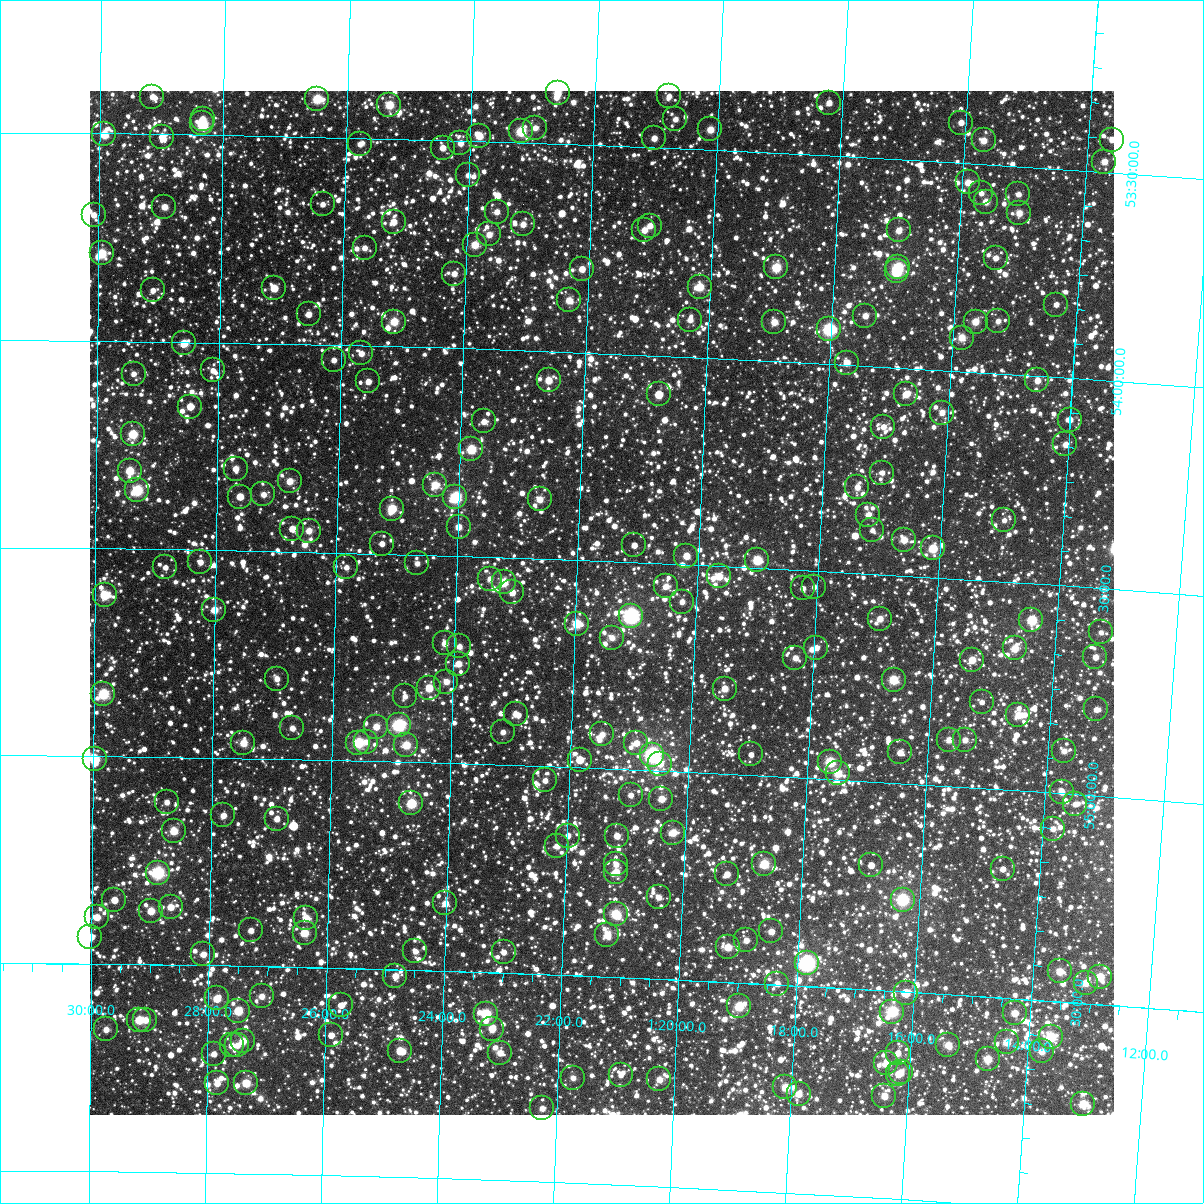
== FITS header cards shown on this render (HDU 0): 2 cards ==
NAXIS1  =                 1024
NAXIS2  =                 1024

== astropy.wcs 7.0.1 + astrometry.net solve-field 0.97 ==
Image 1024 x 1024 px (HDU 0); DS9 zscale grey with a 90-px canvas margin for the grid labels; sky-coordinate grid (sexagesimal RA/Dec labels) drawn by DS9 from the SOLVED WCS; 251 Tycho-2 reference stars matched to detected sources circled (green)
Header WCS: RA---TAN-SIP/DEC--TAN-SIP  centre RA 01:21:34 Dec +54:36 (20.39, +54.60 deg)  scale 8.67 arcsec/px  FOV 148.0' x 148.0'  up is +178 deg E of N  parity flipped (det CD > 0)
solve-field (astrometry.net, Tycho-2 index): VERIFIED the header's WCS against the Tycho-2 star catalogue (verified at 5 index scales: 25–251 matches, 0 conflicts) and refined it, rather than solving blind
Solved WCS: RA---TAN-SIP/DEC--TAN-SIP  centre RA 01:21:34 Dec +54:36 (20.39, +54.60 deg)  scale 8.67 arcsec/px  FOV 148.0' x 148.0'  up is +178 deg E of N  parity flipped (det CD > 0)
The solver's refit moves the header's centre by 0.18 arcsec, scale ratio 1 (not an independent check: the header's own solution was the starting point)
Tycho-2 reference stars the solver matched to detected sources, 251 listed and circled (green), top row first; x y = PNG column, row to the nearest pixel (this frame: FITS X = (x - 90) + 1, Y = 1024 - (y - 91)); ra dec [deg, ICRS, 3 dp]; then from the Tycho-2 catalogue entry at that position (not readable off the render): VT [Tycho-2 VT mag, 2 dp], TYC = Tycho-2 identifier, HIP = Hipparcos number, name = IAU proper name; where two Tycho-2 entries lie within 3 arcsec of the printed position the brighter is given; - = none
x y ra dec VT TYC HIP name
558 93 20.652 +53.378 9.93 3670-927-1 - -
669 96 20.201 +53.375 10.92 3670-1199-1 - -
152 97 22.287 +53.410 10.74 3670-681-1 - -
317 99 21.623 +53.409 9.11 3670-1075-1 - -
829 103 19.555 +53.373 10.93 3669-701-1 - -
389 105 21.329 +53.418 9.38 3670-453-1 - -
203 119 22.082 +53.463 11.04 3670-211-1 - -
675 119 20.172 +53.429 11.07 3670-21-1 - -
202 123 22.084 +53.473 9.55 3670-193-1 - -
961 123 19.019 +53.402 11.13 3669-135-1 - -
535 128 20.737 +53.463 10.62 3670-869-1 - -
710 129 20.029 +53.450 9.96 3670-931-1 - -
521 131 20.793 +53.473 8.84 3670-1055-1 6465 -
104 134 22.480 +53.503 9.51 3670-257-1 6986 -
479 136 20.962 +53.487 9.89 3670-929-1 - -
162 137 22.245 +53.507 10.39 3670-25-1 - -
654 138 20.254 +53.477 10.80 3670-813-1 - -
984 140 18.923 +53.442 10.24 3669-835-1 - -
1112 140 18.405 +53.421 10.85 3669-963-1 - -
460 143 21.038 +53.506 10.69 3670-201-1 - -
360 144 21.445 +53.515 11.16 3670-507-1 - -
443 148 21.109 +53.518 10.72 3670-867-1 - -
1104 162 18.430 +53.475 10.28 3669-679-1 - -
468 175 21.003 +53.583 11.06 3670-1498-1 - -
968 182 18.976 +53.545 10.14 3669-1279-1 - -
981 193 18.919 +53.569 11.65 3669-861-1 - -
1018 194 18.769 +53.566 10.91 3669-349-1 - -
986 202 18.899 +53.589 10.44 3669-777-1 - -
323 204 21.590 +53.662 11.09 3670-1304-1 - -
164 207 22.233 +53.675 10.23 3670-1226-1 - -
497 212 20.881 +53.668 10.59 3670-1022-1 - -
1019 213 18.761 +53.611 10.21 3669-1549-1 - -
94 215 22.520 +53.697 10.96 3670-974-1 - -
394 222 21.300 +53.700 10.44 3670-942-1 - -
523 224 20.773 +53.696 10.49 3670-976-1 - -
650 226 20.257 +53.688 10.86 3670-906-1 - -
644 230 20.279 +53.699 10.52 3670-1274-1 - -
899 230 19.245 +53.670 10.45 3669-1409-1 - -
489 234 20.910 +53.724 10.39 3670-1050-1 - -
475 245 20.966 +53.749 9.68 3670-864-1 - -
365 248 21.415 +53.765 11.02 3670-614-1 - -
102 253 22.485 +53.789 9.17 3670-578-1 - -
996 258 18.845 +53.723 11.10 3669-1459-1 - -
776 267 19.735 +53.774 9.15 3669-465-1 6149 -
898 267 19.239 +53.758 9.22 3669-1163-1 5984 -
582 269 20.526 +53.799 10.44 3670-516-1 - -
897 271 19.243 +53.768 8.69 3669-321-1 5983 -
454 274 21.046 +53.820 10.57 3670-1534-1 - -
700 287 20.042 +53.830 9.57 3670-746-1 - -
274 288 21.780 +53.867 10.24 3670-776-1 - -
153 290 22.275 +53.876 11.40 3670-1198-1 - -
569 300 20.575 +53.875 10.39 3670-1438-1 - -
1056 305 18.587 +53.826 11.41 3669-974-1 - -
309 314 21.636 +53.927 10.81 3670-846-1 - -
865 316 19.362 +53.880 10.80 3669-958-1 - -
690 320 20.077 +53.910 11.03 3670-680-1 - -
998 321 18.819 +53.875 11.25 3669-762-1 - -
394 322 21.287 +53.940 9.55 3670-570-1 - -
774 322 19.731 +53.906 10.14 3669-574-1 - -
976 322 18.911 +53.879 9.93 3669-692-1 - -
829 329 19.506 +53.917 8.22 3669-764-1 6080 -
962 338 18.963 +53.919 10.02 3669-950-1 - -
184 343 22.146 +54.003 9.83 3670-1442-1 - -
361 353 21.417 +54.019 10.93 3670-1454-1 - -
334 360 21.529 +54.037 11.16 3670-1250-1 - -
847 363 19.427 +53.995 10.28 3669-538-1 - -
213 370 22.025 +54.067 11.35 3670-426-1 - -
134 374 22.349 +54.078 11.40 3670-518-1 - -
549 380 20.646 +54.070 10.07 3670-1450-1 - -
1037 380 18.643 +54.011 10.49 3669-1004-1 - -
368 381 21.385 +54.086 10.90 3670-938-1 - -
659 394 20.192 +54.094 10.32 3670-1142-1 - -
906 394 19.178 +54.063 10.20 3669-838-1 - -
190 407 22.115 +54.155 10.78 3670-14-1 - -
942 413 19.026 +54.102 10.49 3669-864-1 - -
1070 420 18.499 +54.100 10.89 3669-728-1 - -
484 421 20.907 +54.174 10.96 3670-470-1 - -
883 427 19.263 +54.144 11.21 3669-694-1 - -
133 434 22.350 +54.223 9.30 3670-1040-1 - -
1065 444 18.510 +54.160 10.82 3669-260-1 - -
471 449 20.953 +54.242 9.25 3670-696-1 - -
236 469 21.924 +54.303 10.90 3670-1504-1 - -
130 471 22.361 +54.312 9.51 3670-420-1 - -
882 473 19.257 +54.255 11.35 3669-168-1 - -
290 481 21.700 +54.331 10.23 3670-54-1 - -
435 485 21.099 +54.331 9.81 3670-640-1 - -
857 487 19.356 +54.293 10.67 3669-550-1 - -
137 490 22.330 +54.359 8.71 3670-454-1 6932 -
263 494 21.807 +54.364 10.77 3670-210-1 - -
240 497 21.904 +54.370 10.69 3670-42-1 - -
455 497 21.014 +54.359 8.31 3670-754-1 6542 -
540 499 20.665 +54.357 10.36 3670-22-1 - -
392 509 21.275 +54.391 9.33 3674-175-1 6632 -
868 515 19.304 +54.358 10.60 3669-266-1 - -
1004 520 18.743 +54.352 11.32 3669-158-1 - -
459 527 20.995 +54.431 10.35 3674-229-1 - -
292 529 21.685 +54.445 10.79 3674-145-1 - -
872 530 19.284 +54.395 11.62 3673-812-1 - -
309 531 21.617 +54.449 10.45 3674-58-1 - -
904 540 19.151 +54.413 10.13 3673-980-1 - -
382 544 21.312 +54.476 11.73 3674-343-1 - -
634 545 20.267 +54.459 11.53 3674-181-1 - -
933 548 19.030 +54.430 9.31 3673-1074-1 - -
686 556 20.048 +54.479 10.31 3674-208-1 - -
757 560 19.754 +54.481 9.07 3673-806-1 - -
200 562 22.063 +54.529 11.33 3674-244-1 - -
417 563 21.164 +54.521 11.81 3674-115-1 - -
165 567 22.208 +54.543 11.60 3674-310-1 - -
346 567 21.457 +54.535 11.33 3674-142-1 - -
719 576 19.909 +54.524 10.06 3673-561-1 - -
490 579 20.861 +54.553 10.74 3674-313-1 - -
504 582 20.802 +54.560 9.47 3674-439-1 - -
666 586 20.127 +54.554 11.21 3674-385-1 - -
814 587 19.512 +54.539 11.82 3673-1100-1 - -
803 588 19.560 +54.544 11.22 3673-1044-1 - -
512 592 20.765 +54.584 10.65 3674-1676-1 - -
105 595 22.460 +54.612 9.20 3674-1543-1 - -
682 602 20.058 +54.590 10.84 3674-1702-1 - -
214 610 22.002 +54.644 10.19 3674-1442-1 - -
631 616 20.268 +54.629 7.33 3674-1503-1 6311 -
880 619 19.233 +54.607 10.51 3673-1276-1 - -
1031 620 18.603 +54.588 9.67 3673-1428-1 - -
577 624 20.492 +54.653 9.21 3674-1536-1 - -
1101 632 18.311 +54.606 11.55 3673-886-1 - -
612 638 20.344 +54.684 10.73 3674-1361-1 - -
445 643 21.039 +54.711 10.61 3674-1305-1 - -
459 646 20.978 +54.718 10.96 3674-1249-1 - -
816 648 19.490 +54.685 10.94 3673-1406-1 - -
1015 648 18.665 +54.659 10.00 3673-904-1 - -
1095 657 18.327 +54.666 10.71 3673-399-1 - -
795 658 19.576 +54.712 10.61 3673-1168-1 - -
972 660 18.840 +54.692 10.20 3673-501-1 - -
458 664 20.980 +54.759 10.45 3674-1624-1 - -
277 679 21.737 +54.807 10.81 3674-1193-1 - -
894 680 19.161 +54.752 9.26 3673-489-1 - -
446 682 21.028 +54.804 10.46 3674-1282-1 - -
429 688 21.099 +54.820 9.88 3674-1019-1 - -
725 689 19.864 +54.794 10.35 3673-1128-1 - -
103 694 22.460 +54.850 8.69 3674-1031-1 - -
405 696 21.199 +54.842 11.44 3674-1058-1 - -
982 702 18.789 +54.793 11.68 3673-880-1 - -
1096 709 18.308 +54.792 11.21 3673-956-1 - -
516 714 20.733 +54.876 10.66 3674-1080-1 - -
1018 715 18.633 +54.818 10.27 3673-834-1 - -
399 725 21.221 +54.912 8.05 3674-1443-1 6611 -
376 727 21.316 +54.917 10.47 3674-1381-1 - -
292 728 21.666 +54.925 10.95 3674-1140-1 - -
503 732 20.784 +54.921 11.21 3674-947-1 - -
602 734 20.368 +54.917 10.66 3674-1411-1 - -
949 740 18.915 +54.888 10.44 3673-654-1 - -
965 740 18.848 +54.886 10.57 3673-363-1 - -
366 742 21.356 +54.954 11.36 3674-852-1 - -
243 743 21.870 +54.963 9.86 3674-1542-1 - -
358 743 21.388 +54.957 8.75 3674-1444-1 6667 -
636 743 20.223 +54.934 11.40 3674-1666-1 - -
406 745 21.187 +54.959 9.52 3674-1630-1 - -
1064 751 18.431 +54.897 10.86 3673-862-1 - -
900 752 19.117 +54.926 10.65 3673-594-1 - -
751 754 19.741 +54.950 11.31 3673-1898-1 - -
652 755 20.154 +54.962 7.27 3674-1643-1 6285 -
95 759 22.494 +55.007 9.02 3674-740-1 - -
580 760 20.458 +54.980 11.24 3674-666-1 - -
830 762 19.407 +54.958 8.95 3673-1865-1 6045 -
660 764 20.120 +54.982 10.64 3674-303-1 - -
838 773 19.372 +54.983 9.79 3673-1766-1 - -
545 780 20.600 +55.033 11.31 3674-1024-1 - -
1062 792 18.430 +54.996 10.75 3673-1810-1 - -
631 795 20.238 +55.060 11.34 3674-1043-1 - -
661 799 20.108 +55.066 10.21 3674-500-1 - -
167 802 22.189 +55.109 11.19 3674-1164-1 - -
411 803 21.159 +55.099 8.94 3674-588-1 - -
1075 804 18.370 +55.023 11.52 3673-1647-1 - -
223 815 21.949 +55.138 10.88 3674-979-1 - -
277 819 21.724 +55.144 11.79 3674-802-1 - -
1053 829 18.457 +55.086 11.61 3673-1481-1 - -
174 831 22.157 +55.178 9.55 3674-1054-1 - -
673 833 20.052 +55.147 10.16 3674-530-1 - -
568 836 20.495 +55.164 10.82 3674-1540-1 - -
617 836 20.288 +55.160 10.69 3674-1563-1 - -
557 846 20.540 +55.190 10.92 3674-1141-1 - -
616 864 20.287 +55.229 10.85 3674-728-1 - -
764 864 19.662 +55.212 9.26 3673-1862-1 - -
871 865 19.212 +55.200 11.32 3673-1847-1 - -
1003 869 18.656 +55.190 11.55 3673-881-1 - -
616 872 20.286 +55.247 10.53 3674-255-1 - -
158 873 22.223 +55.279 8.13 3674-1667-1 6904 -
727 874 19.817 +55.240 10.55 3673-1808-1 - -
659 897 20.101 +55.304 10.87 3674-618-1 - -
114 900 22.404 +55.346 10.90 3674-1267-1 - -
903 900 19.070 +55.279 8.10 3673-712-1 5934 -
445 903 21.002 +55.337 10.28 3674-865-1 - -
171 907 22.166 +55.361 10.38 3674-808-1 - -
151 911 22.249 +55.371 10.06 3674-953-1 - -
616 914 20.280 +55.349 9.04 3674-1571-1 - -
97 917 22.478 +55.388 10.22 3674-854-1 - -
306 918 21.591 +55.382 10.31 3674-1123-1 - -
251 930 21.824 +55.414 11.10 3674-1049-1 - -
771 931 19.618 +55.373 10.85 3673-451-1 - -
305 933 21.596 +55.418 9.69 3674-957-1 - -
607 935 20.311 +55.400 9.94 3674-927-1 - -
90 937 22.504 +55.435 10.00 3674-1271-1 - -
746 940 19.722 +55.397 11.06 3673-1702-1 - -
728 947 19.799 +55.416 9.93 3673-778-1 - -
415 951 21.124 +55.455 11.12 3674-850-1 - -
504 952 20.749 +55.450 11.13 3674-756-1 - -
203 954 22.025 +55.474 10.76 3674-1661-1 - -
807 963 19.460 +55.445 7.36 3673-1083-1 6064 -
1060 971 18.386 +55.427 9.91 3673-1045-1 - -
395 976 21.206 +55.515 10.43 3674-198-1 - -
1100 977 18.213 +55.433 9.70 3673-1441-1 - -
1086 983 18.273 +55.451 10.14 3673-1059-1 - -
777 984 19.582 +55.498 10.87 3673-628-1 - -
906 993 19.034 +55.503 9.82 3673-1576-1 - -
262 996 21.772 +55.572 10.68 3674-30-1 - -
217 998 21.963 +55.580 10.09 3674-99-1 - -
341 1005 21.433 +55.589 11.01 3674-862-1 - -
739 1006 19.738 +55.557 9.11 3673-921-1 6153 -
238 1011 21.871 +55.609 9.54 3674-714-1 - -
892 1012 19.086 +55.550 8.57 3673-454-1 - -
1015 1013 18.566 +55.535 10.12 3673-947-1 - -
486 1014 20.815 +55.601 8.95 3674-556-1 6473 -
139 1020 22.293 +55.634 9.49 3674-345-1 - -
145 1020 22.266 +55.634 10.30 3674-1185-1 - -
106 1029 22.434 +55.658 10.63 3674-75-1 - -
492 1029 20.787 +55.635 10.65 3674-1316-1 - -
331 1035 21.473 +55.662 11.09 3674-949-1 - -
1051 1037 18.406 +55.586 8.91 3673-1488-1 - -
243 1041 21.849 +55.680 10.34 3674-910-1 - -
1007 1042 18.591 +55.606 9.79 3673-442-1 - -
232 1045 21.896 +55.692 10.94 3674-195-1 - -
237 1045 21.872 +55.691 11.47 3674-258-1 - -
948 1045 18.839 +55.622 9.97 3673-673-1 - -
400 1051 21.177 +55.696 9.91 3674-183-1 - -
1042 1051 18.439 +55.623 10.66 3673-1622-1 - -
500 1053 20.748 +55.693 10.40 3674-837-1 - -
898 1053 19.053 +55.648 11.60 3673-1421-1 - -
214 1054 21.972 +55.713 11.16 3674-309-1 - -
988 1059 18.666 +55.650 9.73 3673-1413-1 - -
886 1063 19.099 +55.674 10.91 3673-373-1 - -
901 1072 19.034 +55.694 10.89 3673-1728-1 - -
898 1074 19.045 +55.699 10.69 3673-969-1 - -
621 1075 20.230 +55.735 11.53 3674-906-1 - -
573 1078 20.433 +55.747 10.96 3674-1146-1 - -
659 1079 20.064 +55.742 10.35 3674-294-1 - -
217 1083 21.956 +55.784 10.63 3674-1635-1 - -
246 1083 21.831 +55.782 9.53 3674-1656-1 - -
785 1087 19.524 +55.746 9.81 3673-415-1 - -
799 1094 19.466 +55.760 10.48 3673-1533-1 - -
884 1096 19.098 +55.754 10.40 3673-1793-1 - -
1083 1104 18.248 +55.742 9.43 3673-1801-1 - -
542 1108 20.561 +55.823 10.73 3674-381-1 - -